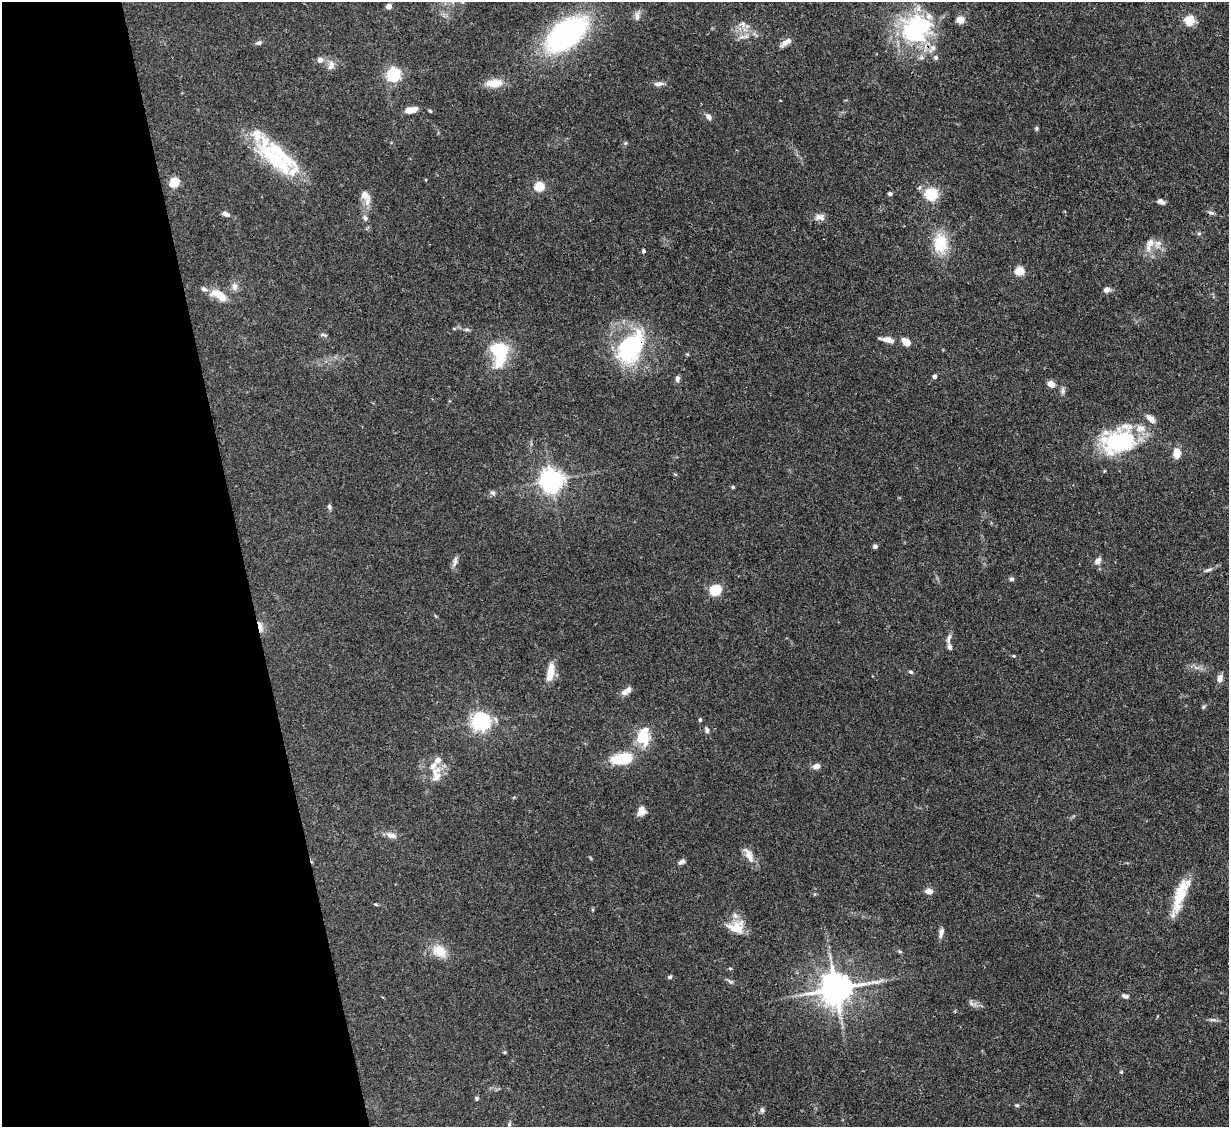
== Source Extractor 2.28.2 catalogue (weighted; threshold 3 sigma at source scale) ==
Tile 5 of 4 x 4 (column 1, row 2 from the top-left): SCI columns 1-1227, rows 2501-3625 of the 4908 x 4884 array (HDU 1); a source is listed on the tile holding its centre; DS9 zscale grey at full resolution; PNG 1231 x 1129 px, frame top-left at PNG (2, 2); no overlay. Shown black and unused: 20% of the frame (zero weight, under 3 of 4 exposures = <1% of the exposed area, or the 3 px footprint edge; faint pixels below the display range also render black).
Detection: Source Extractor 2.28.2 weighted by HDU 2 'WHT'; one run over the whole footprint, this tile lists its part. Background 0.11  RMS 0.004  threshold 0.0182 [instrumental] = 3 sigma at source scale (4.5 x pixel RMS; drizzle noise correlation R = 1.50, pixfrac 1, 0.05/0.05 arcsec/px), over >= 5 px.
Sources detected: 118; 2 inside a brighter object's white glare — not listed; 17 inside a brighter listed object's ellipse — not listed separately; the other 99 listed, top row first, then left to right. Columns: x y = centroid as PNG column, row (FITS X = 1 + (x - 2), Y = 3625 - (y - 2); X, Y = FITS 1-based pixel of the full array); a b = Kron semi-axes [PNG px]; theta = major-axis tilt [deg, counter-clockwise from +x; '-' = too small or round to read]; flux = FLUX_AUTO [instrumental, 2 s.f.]
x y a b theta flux
389 6 6 5 - 1.9
637 16 13 7 87 1.9
960 20 9 7 -5 3.1
1190 20 8 7 - 8.6
743 24 12 9 -80 2.9
915 29 37 34 -79 44
566 34 37 20 38 99
785 42 14 6 32 2.6
259 43 9 6 20 1
320 60 7 6 - 2.1
331 65 14 8 74 2.5
393 75 6 6 - 80
494 83 22 10 1 5.6
658 84 13 6 5 1.8
411 110 14 6 9 4.5
430 111 5 4 - 0.51
708 117 8 6 -52 1.6
1036 128 6 4 83 0.59
625 143 6 4 71 0.51
274 157 59 24 -25 29
426 180 4 3 - 0.29
174 183 5 5 - 22
539 187 5 5 - 21
890 194 5 4 - 0.86
931 194 14 13 - 11
365 195 16 10 -45 3.5
1161 201 10 6 -25 1.2
1211 213 9 3 -11 0.88
225 214 9 5 -18 1.6
820 217 13 8 -16 2.4
365 218 8 6 -61 1.2
1199 233 5 5 - 0.65
940 243 27 19 -87 13
1150 243 15 9 61 3.5
643 251 5 4 - 0.8
1019 271 5 5 - 19
235 286 10 8 -83 2
1107 290 7 6 - 2.1
219 295 24 10 -30 6.4
467 329 8 4 0 0.78
323 335 11 3 -12 0.8
888 340 14 7 -11 3.4
906 342 10 7 -41 3.7
631 347 28 17 55 54
499 349 18 13 -7 17
687 354 5 4 - 0.44
934 376 4 4 - 1.4
677 379 8 5 83 1.3
1051 384 6 5 - 3.5
1063 390 10 5 89 1.1
1119 441 43 30 19 36
1177 453 9 7 79 5.1
552 481 7 7 - 340
733 487 5 4 - 0.53
493 493 7 5 -18 1
329 507 8 4 -80 0.88
875 547 5 5 - 1
455 561 13 5 78 1.5
1098 561 10 7 52 2
1208 570 12 4 18 1.2
1011 579 6 5 - 0.82
715 590 12 10 31 8.3
260 627 12 5 -76 4.9
949 639 16 5 79 1.6
1014 656 4 3 - 0.37
550 672 22 8 79 6.1
911 672 6 4 -28 0.62
1220 678 10 6 77 2
624 692 9 8 - 1.6
1203 707 5 5 - 0.62
700 720 5 4 - 0.57
481 722 6 6 - 190
707 730 8 5 -73 1.1
641 738 35 14 58 10
622 759 29 13 10 13
433 766 24 12 -41 5.7
816 766 9 6 22 2.2
514 797 4 4 - 0.43
641 811 10 8 76 3
391 835 15 7 -19 2.5
748 855 18 11 -70 3.6
682 862 9 5 32 1.3
929 891 8 6 -14 2.6
1180 894 42 11 71 12
376 904 6 3 -4 0.47
736 927 21 17 2 7.4
941 933 13 5 76 1.8
439 951 21 15 -31 6.9
730 968 5 3 - 0.53
670 977 6 5 - 0.71
730 982 8 5 -22 0.88
836 989 10 9 - 880
1125 996 8 5 -16 1.2
971 1003 8 5 -46 1.1
1121 1072 4 4 - 0.46
476 1098 5 5 - 0.75
1017 1105 6 5 - 0.61
762 1110 8 5 -88 0.91
509 1124 7 5 73 0.66
Overlapping masked pixels (flux is a lower limit): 3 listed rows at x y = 915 29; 631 347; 260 627